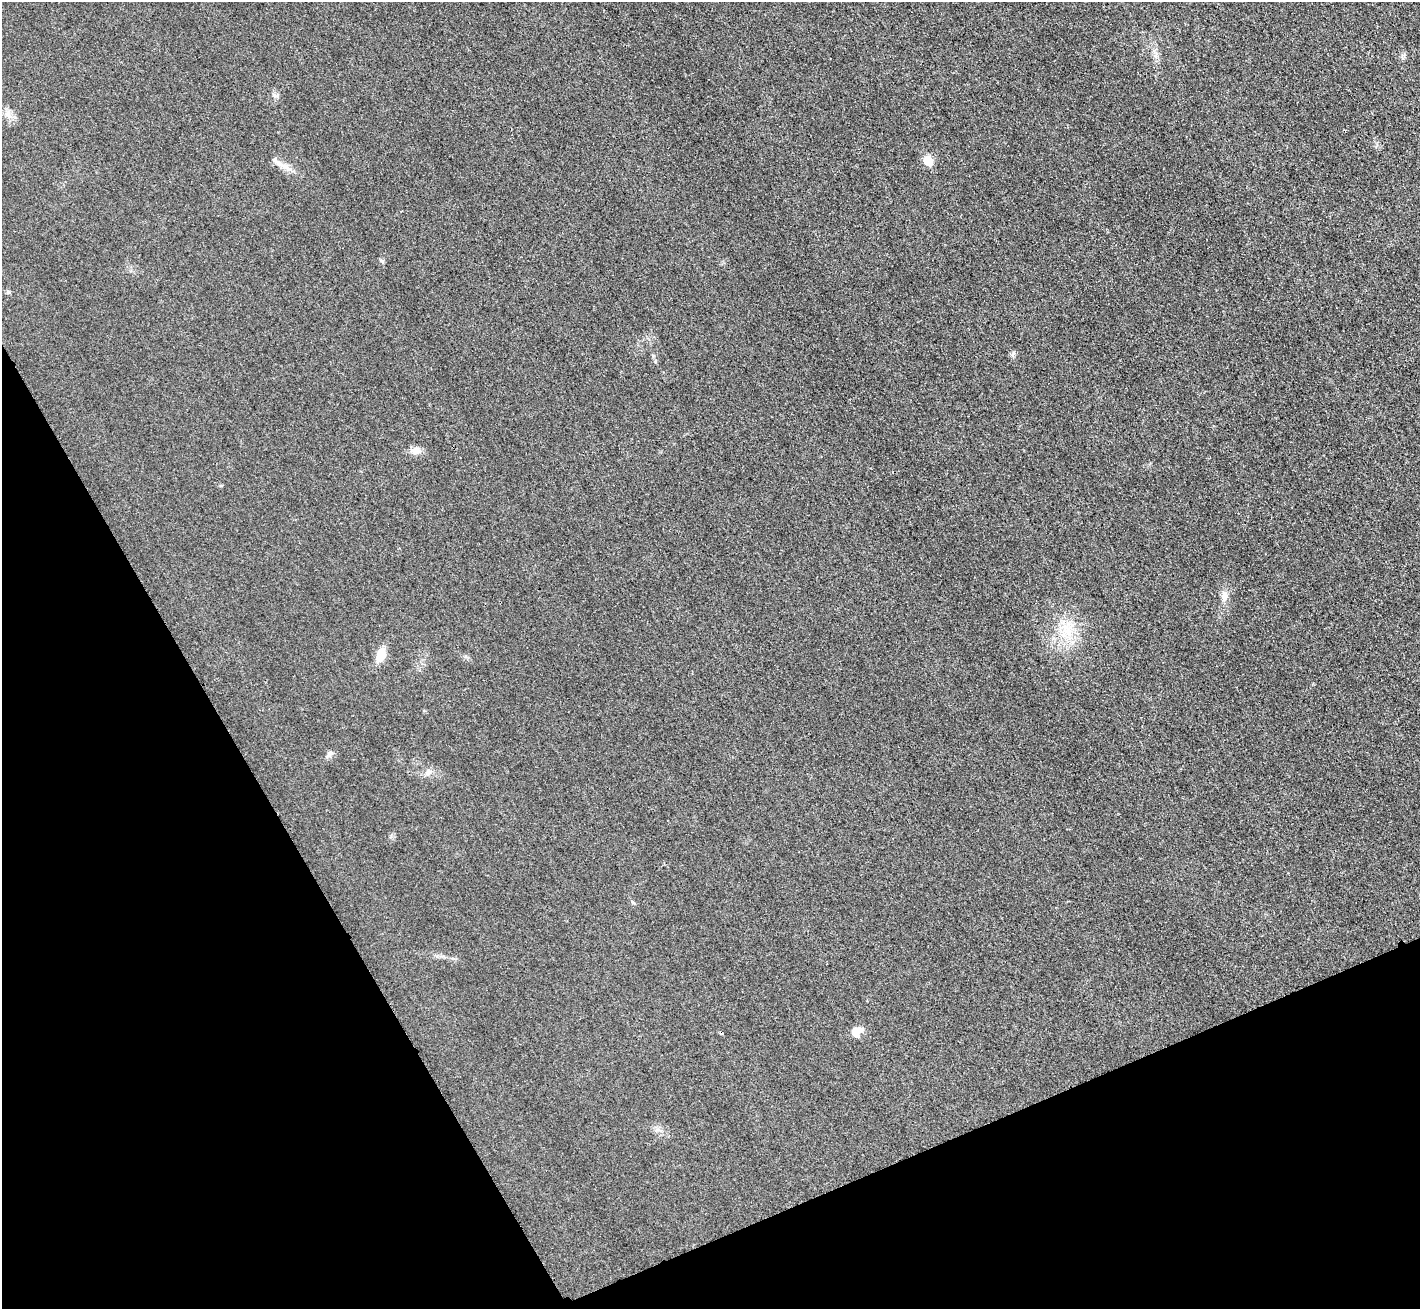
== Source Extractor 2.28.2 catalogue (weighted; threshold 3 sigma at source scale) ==
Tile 14 of 4 x 4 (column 2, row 4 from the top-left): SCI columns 1441-2858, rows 313-1619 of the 5718 x 5712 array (HDU 1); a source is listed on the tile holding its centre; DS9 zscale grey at full resolution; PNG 1422 x 1311 px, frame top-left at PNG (2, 2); no overlay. Shown black and unused: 23% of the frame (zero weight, under 3 of 4 exposures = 2% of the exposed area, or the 3 px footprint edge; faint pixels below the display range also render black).
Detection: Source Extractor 2.28.2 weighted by HDU 2 'WHT'; one run over the whole footprint, this tile lists its part. Background 0.0266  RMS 0.0058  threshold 0.0261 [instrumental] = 3 sigma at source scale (4.5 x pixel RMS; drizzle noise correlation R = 1.50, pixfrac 1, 0.05/0.05 arcsec/px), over >= 5 px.
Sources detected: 14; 1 cosmic-ray / hot-pixel residue — not listed; the other 13 listed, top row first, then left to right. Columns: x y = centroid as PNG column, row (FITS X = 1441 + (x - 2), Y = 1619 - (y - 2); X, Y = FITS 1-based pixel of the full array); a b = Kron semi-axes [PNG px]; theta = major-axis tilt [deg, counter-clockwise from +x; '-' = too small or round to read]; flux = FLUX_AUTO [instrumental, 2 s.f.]
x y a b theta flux
8 114 12 4 -75 2.3
928 161 7 6 - 16
281 165 33 6 -29 5.6
382 261 7 4 -44 0.9
8 292 6 6 - 0.9
1013 354 9 4 76 1.1
415 451 15 10 -14 4.2
1224 596 16 8 -80 4
1065 628 20 16 -64 15
381 655 15 10 69 9.1
329 754 13 5 48 1.9
428 772 11 9 46 3
857 1032 14 11 56 5.3
Unlisted compact peaks at least as high as the median listed source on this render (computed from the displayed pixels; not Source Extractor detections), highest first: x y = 1403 58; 274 95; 221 486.